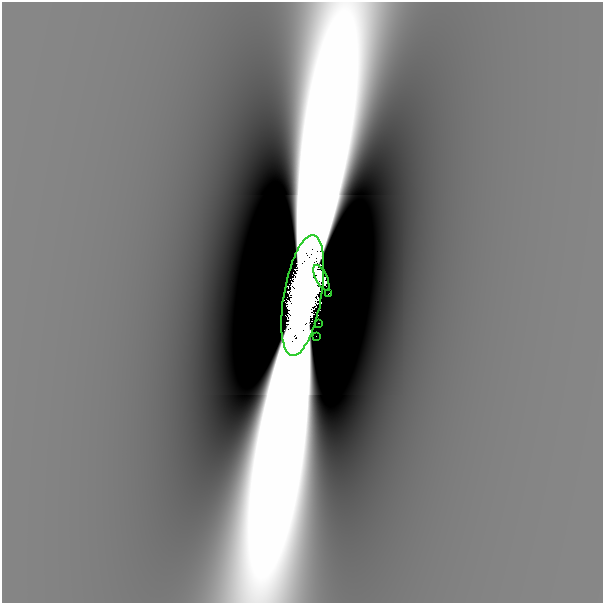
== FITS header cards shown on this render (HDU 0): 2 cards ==
NAXIS1  =                  601
NAXIS2  =                  601

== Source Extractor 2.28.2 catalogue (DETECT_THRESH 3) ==
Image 601 x 601 px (HDU 0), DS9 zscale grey, 1 PNG px = 1 image px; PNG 605 x 605 px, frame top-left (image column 1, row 601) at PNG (2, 2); each listed source drawn as its Kron ellipse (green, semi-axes under 4 px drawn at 4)
Background -5.40e-09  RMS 1.7e-09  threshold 5.18e-09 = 3 sigma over >= 5 px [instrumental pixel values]
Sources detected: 5; all 5 listed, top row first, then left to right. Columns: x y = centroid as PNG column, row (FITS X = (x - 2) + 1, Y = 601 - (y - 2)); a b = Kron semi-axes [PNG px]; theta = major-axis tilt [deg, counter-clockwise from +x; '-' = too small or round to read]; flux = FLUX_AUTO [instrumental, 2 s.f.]
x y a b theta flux
321 278 14 6 -64 1.3
328 294 3 2 - 0.027
303 295 61 19 80 49
319 323 3 2 - 0.028
316 336 2 2 - 0.016